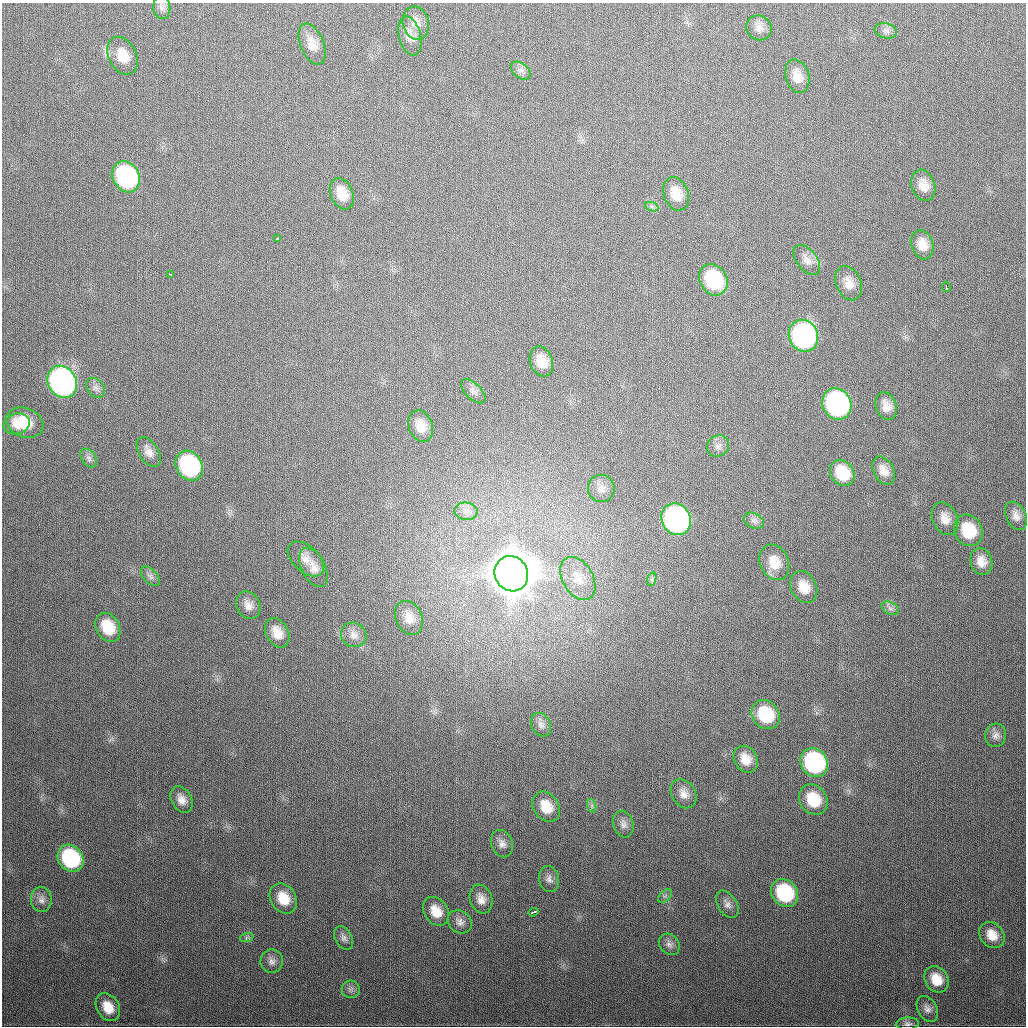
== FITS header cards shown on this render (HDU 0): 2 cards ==
NAXIS1  =                 1024
NAXIS2  =                 1024

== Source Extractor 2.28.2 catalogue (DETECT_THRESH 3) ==
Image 1024 x 1024 px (HDU 0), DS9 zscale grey, 1 PNG px = 1 image px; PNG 1028 x 1028 px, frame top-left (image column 1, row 1024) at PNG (2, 3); each listed source drawn as its Kron ellipse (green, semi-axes under 4 px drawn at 4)
Background 348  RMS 13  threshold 39.8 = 3 sigma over >= 5 px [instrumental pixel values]
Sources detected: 92; all 92 listed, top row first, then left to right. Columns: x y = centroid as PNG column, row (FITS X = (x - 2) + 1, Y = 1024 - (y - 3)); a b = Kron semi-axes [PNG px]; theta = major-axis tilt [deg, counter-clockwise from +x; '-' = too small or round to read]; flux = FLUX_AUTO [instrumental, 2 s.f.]
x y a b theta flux
162 7 12 8 -86 3.8e+03
416 23 17 13 -78 1.0e+04
759 28 13 12 - 6.5e+03
886 31 11 7 -13 3.6e+03
410 36 20 11 -77 9.0e+03
312 44 21 11 -67 1.2e+04
123 56 20 13 -64 1.7e+04
521 71 11 7 -39 4.2e+03
797 76 17 11 -73 1.2e+04
126 177 16 13 -62 1.4e+05
923 185 16 11 -71 1.1e+04
342 194 16 11 -68 1.4e+04
676 194 17 12 -70 1.5e+04
652 207 7 4 -20 1.9e+03
277 238 3 2 - 2.3e+03
922 245 15 10 -73 1.1e+04
807 260 17 10 -52 7.7e+03
170 274 4 3 - 6.3e+03
713 280 16 13 -60 6.1e+04
849 283 18 12 -67 1.1e+04
946 287 5 3 - 3.3e+03
803 336 16 14 -69 2.3e+05
541 361 15 11 -72 1.4e+04
62 382 17 14 -59 4.2e+05
96 388 11 8 -51 4.2e+03
473 391 15 8 -44 4.6e+03
837 404 16 14 -62 2.3e+05
886 406 14 10 -71 9.0e+03
25 423 19 14 -21 2.5e+04
17 424 13 10 17 7.5e+03
421 426 16 12 -69 1.2e+04
718 446 11 10 - 5.2e+03
149 452 16 9 -57 7.4e+03
89 458 10 7 -54 3.5e+03
189 466 16 13 -59 1.2e+05
884 471 15 10 -61 9.1e+03
842 473 14 11 -56 2.5e+04
601 488 13 13 - 7.8e+03
466 511 11 8 -6 5.6e+03
1016 516 15 10 -63 6.7e+03
676 519 16 14 -61 3.1e+05
945 519 17 12 -66 1.1e+04
754 521 10 7 -26 3.8e+03
968 530 16 13 -61 3.3e+04
306 559 21 13 -43 1.1e+04
981 561 13 11 -72 9.8e+03
774 562 18 14 -66 1.6e+04
314 568 21 12 -63 9.8e+03
511 574 18 16 -59 6.4e+06
150 576 12 6 -46 3.8e+03
578 579 23 15 -60 1.6e+04
652 579 7 4 72 2.0e+03
804 587 17 12 -63 1.5e+04
248 605 14 11 -63 8.1e+03
890 608 9 6 -29 3.1e+03
409 618 18 13 -65 1.1e+04
108 627 15 11 -60 2.6e+04
277 633 16 11 -63 1.3e+04
354 635 13 12 - 7.1e+03
766 715 15 13 -49 4.1e+04
541 725 12 9 -61 5.3e+03
996 735 12 10 75 5.1e+03
746 759 14 11 -58 1.2e+04
814 763 15 13 -54 1.4e+05
683 794 15 11 -58 8.5e+03
813 799 16 13 -54 3.0e+04
182 800 14 10 -59 8.0e+03
592 806 7 4 -72 2.1e+03
546 807 16 12 -55 1.8e+04
623 824 13 10 -74 5.4e+03
502 844 14 10 -68 6.2e+03
71 858 14 12 -53 8.5e+04
549 879 13 10 -77 5.1e+03
785 893 15 12 -50 7.0e+04
665 896 8 5 44 2.3e+03
283 898 16 12 -57 2.0e+04
481 899 15 11 -71 8.7e+03
41 900 12 10 -87 5.8e+03
727 904 15 9 -58 5.8e+03
436 911 15 11 -54 1.5e+04
533 912 5 3 - 5.8e+03
460 922 13 10 -37 5.6e+03
992 935 14 11 -50 1.3e+04
247 937 7 4 19 1.9e+03
344 938 12 8 -63 4.4e+03
669 944 11 9 -46 4.7e+03
272 961 12 11 - 5.4e+03
936 979 14 11 -55 1.7e+04
351 989 9 9 - 3.7e+03
108 1007 15 11 -58 1.6e+04
927 1009 14 9 -60 5.5e+03
908 1024 11 6 2 3.2e+03